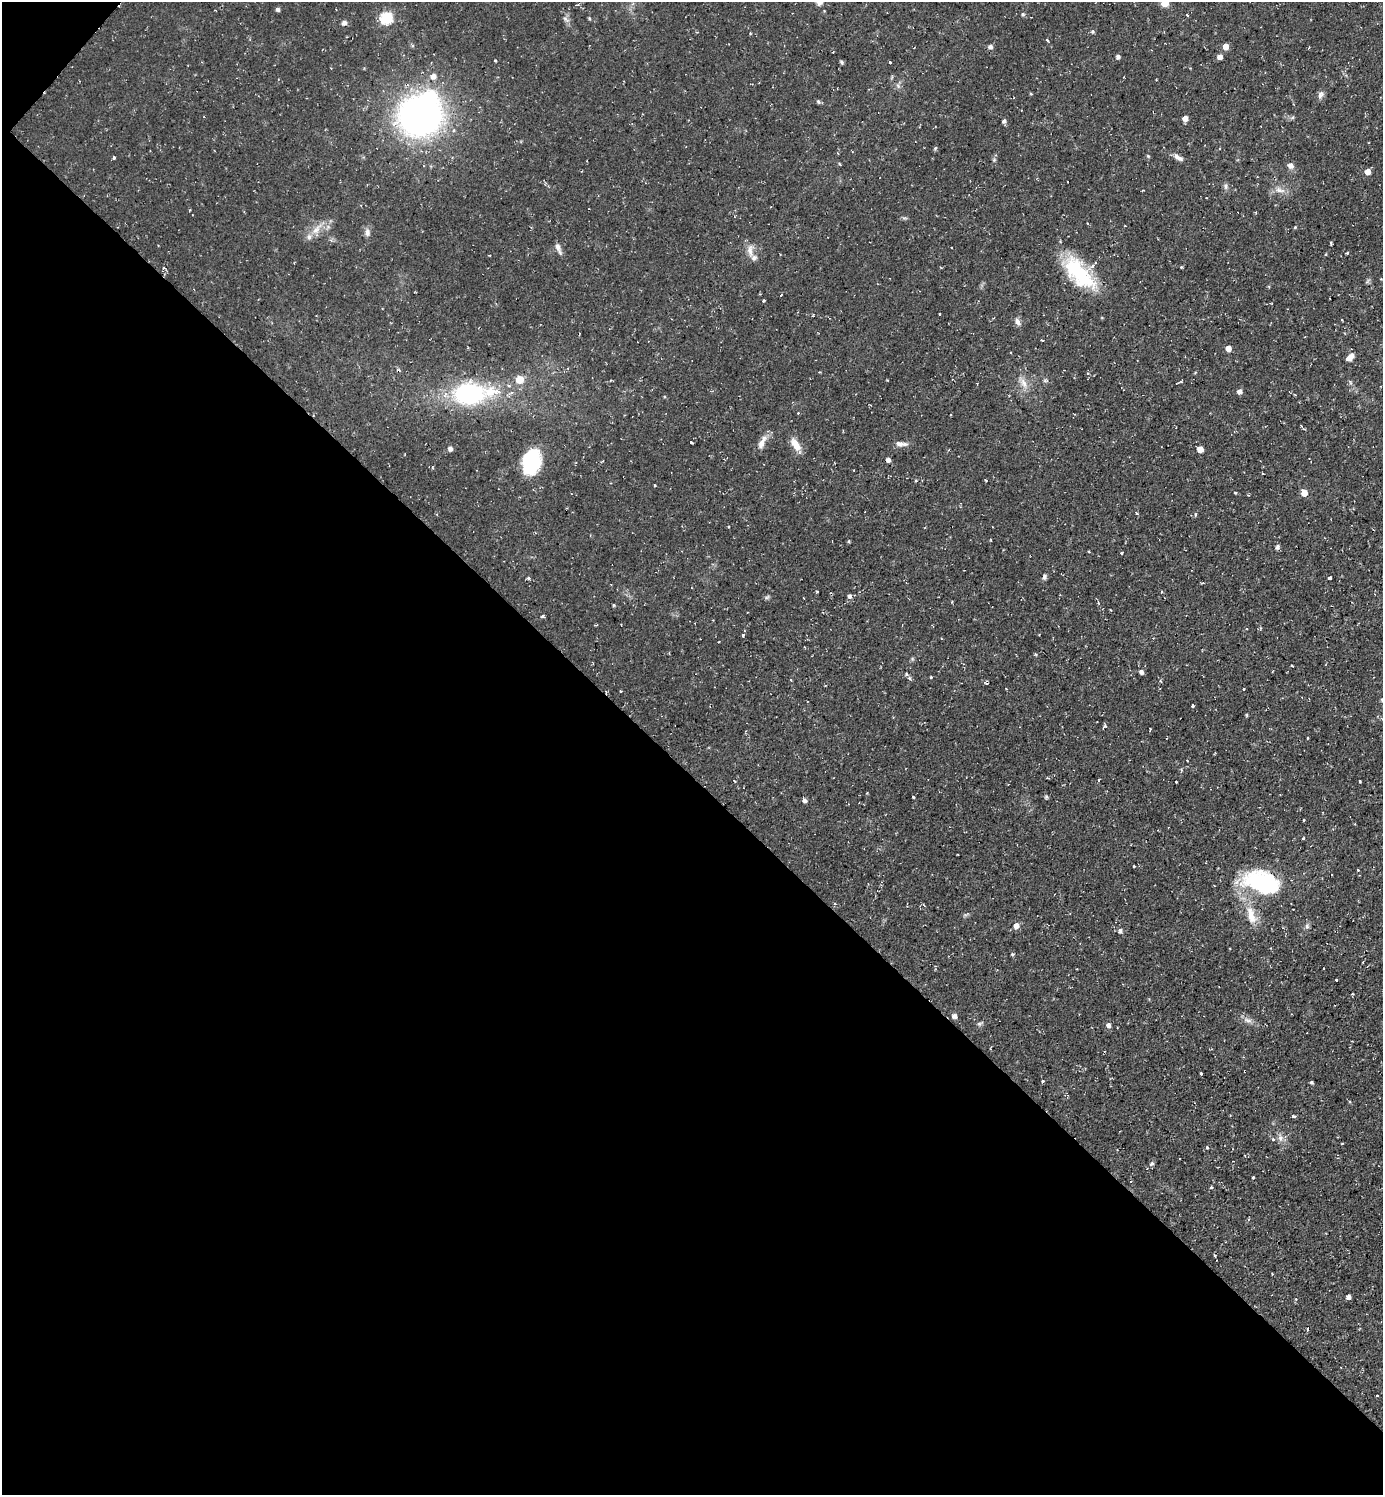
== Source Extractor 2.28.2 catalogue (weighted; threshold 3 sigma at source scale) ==
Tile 9 of 4 x 4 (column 1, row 3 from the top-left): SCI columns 153-1533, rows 1494-2986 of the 5974 x 5972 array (HDU 1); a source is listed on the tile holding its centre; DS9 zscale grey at full resolution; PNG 1385 x 1497 px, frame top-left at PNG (2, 2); no overlay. Shown black and unused: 48% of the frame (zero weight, under 2 of 3 exposures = <1% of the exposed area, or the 3 px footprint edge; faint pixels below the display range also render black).
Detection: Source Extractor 2.28.2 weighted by HDU 2 'WHT'; one run over the whole footprint, this tile lists its part. Background 0.0531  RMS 0.0061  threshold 0.0274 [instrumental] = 3 sigma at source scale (4.5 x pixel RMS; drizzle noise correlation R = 1.50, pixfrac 1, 0.05/0.05 arcsec/px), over >= 5 px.
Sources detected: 148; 1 inside a brighter object's white glare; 5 cosmic-ray / hot-pixel residue — not listed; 4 inside a brighter listed object's ellipse — not listed separately; the other 138 listed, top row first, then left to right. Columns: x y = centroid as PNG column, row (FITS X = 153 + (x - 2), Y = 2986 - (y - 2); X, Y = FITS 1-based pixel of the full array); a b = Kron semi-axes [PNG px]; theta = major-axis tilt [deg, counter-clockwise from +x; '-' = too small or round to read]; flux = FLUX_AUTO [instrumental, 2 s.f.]
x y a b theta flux
1165 2 5 5 - 16
578 5 5 3 - 0.7
278 9 5 4 - 1.5
1023 14 5 5 - 0.96
1187 15 3 2 - 0.73
386 18 6 6 - 56
589 18 5 3 - 0.65
565 19 10 5 -43 1.9
344 23 7 6 - 2
1093 31 5 5 - 1.1
750 33 3 3 - 0.51
1047 40 3 3 - 0.91
990 47 6 5 - 2
1226 47 6 5 - 4.4
1308 48 4 2 - 0.49
833 52 3 2 - 0.52
1118 57 5 5 - 1.6
1220 57 5 5 - 2.9
842 62 6 4 -52 0.92
890 62 3 3 - 1.2
433 76 7 7 - 3.4
1321 94 11 7 64 2.3
818 102 6 4 -69 0.99
420 115 36 32 5 230
1185 118 5 5 - 4.1
1004 121 5 5 - 1.7
935 148 5 4 - 0.86
1148 156 5 3 - 0.64
1178 157 14 6 -33 3.1
114 158 3 3 - 0.89
994 160 5 5 - 0.85
1291 165 8 7 - 2.8
1367 171 5 4 - 5.8
1226 186 8 6 -88 1.6
1143 190 3 2 - 0.5
1280 190 17 6 -10 3.8
1125 226 3 2 - 0.65
1295 227 4 4 - 0.58
316 229 20 7 51 6.2
367 232 11 6 -81 2.7
1331 243 3 2 - 0.71
558 248 14 5 -67 2.9
951 248 2 2 - 0.45
750 251 17 8 -83 4.8
1347 253 3 3 - 1
1079 273 45 19 -46 43
781 295 3 2 - 0.91
764 301 3 2 - 0.75
939 314 3 2 - 0.77
1342 320 3 2 - 0.46
1017 322 11 6 -54 2.5
1042 340 3 3 - 1.4
1228 348 5 5 - 4.4
1350 357 8 5 45 5.9
519 379 9 9 - 7.1
1045 380 8 4 0 1.1
1181 381 5 3 - 0.99
1024 383 15 8 -69 5
509 386 5 3 - 0.86
1240 391 6 5 - 2.4
469 394 26 19 1 84
798 413 3 3 - 0.55
691 442 3 3 - 1.6
761 443 16 8 70 5
901 444 16 6 -4 3.3
796 445 17 8 -56 7.7
450 449 6 5 - 2.5
1200 449 5 5 - 5.1
888 460 5 5 - 1.8
531 462 28 19 79 37
985 480 3 2 - 0.65
916 481 3 3 - 0.64
655 485 3 2 - 0.58
1304 493 5 5 - 7.4
1137 513 4 3 - 1.1
728 527 3 3 - 0.94
1277 547 6 5 - 1.5
1121 553 3 2 - 0.68
1044 577 8 5 74 1.5
529 578 4 3 - 1
1329 578 4 3 - 1.3
850 596 6 5 - 1.7
767 597 7 4 36 1
804 598 3 2 - 0.41
613 605 5 3 - 0.61
543 616 4 3 - 0.98
1246 629 4 3 - 0.51
743 636 3 3 - 1.5
719 642 2 2 - 0.55
1035 654 5 3 - 0.65
1292 665 3 2 - 0.64
1141 672 5 5 - 2.2
931 677 3 3 - 0.56
909 678 6 5 - 1.2
1160 681 4 3 - 1.1
1244 689 3 3 - 0.92
620 691 3 2 - 0.59
1382 700 5 5 - 1
1192 706 3 3 - 1.1
1246 715 5 3 - 0.6
1105 726 5 4 - 1.3
1150 729 3 3 - 1.1
1181 770 4 4 - 0.76
1099 780 3 3 - 0.81
1360 781 3 3 - 0.96
1176 782 3 2 - 0.85
913 797 3 2 - 0.94
805 800 5 4 - 1.9
1304 820 3 2 - 1
1303 838 3 3 - 0.82
1134 866 3 2 - 0.58
1358 870 3 3 - 0.79
1262 882 41 22 -16 66
1214 885 3 2 - 0.44
1251 915 28 11 -74 12
1016 926 6 6 - 4.1
1307 926 6 6 - 1.5
1120 931 6 6 - 1.5
1012 954 5 3 - 0.77
1077 969 2 2 - 0.38
1336 980 3 3 - 1.4
954 1016 6 5 - 2.5
1248 1020 12 5 -17 2.8
979 1024 6 4 -73 0.97
1108 1025 6 5 - 2.2
1201 1074 3 3 - 1.2
1042 1081 3 3 - 1.5
1312 1082 3 3 - 0.96
1293 1116 4 3 - 1.4
1280 1138 10 7 -83 2.9
1273 1139 4 4 - 0.93
1342 1143 3 2 - 0.54
1207 1148 4 4 - 0.72
1152 1163 6 5 - 1.4
1253 1177 3 3 - 1.6
1211 1187 4 3 - 0.88
1348 1297 4 4 - 2.2
1296 1299 5 3 - 0.63
Isophote crosses this tile's border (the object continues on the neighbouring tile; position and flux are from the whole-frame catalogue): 2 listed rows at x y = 1165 2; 1382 700
Unlisted compact peaks at least as high as the median listed source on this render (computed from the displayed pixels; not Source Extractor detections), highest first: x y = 1235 493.